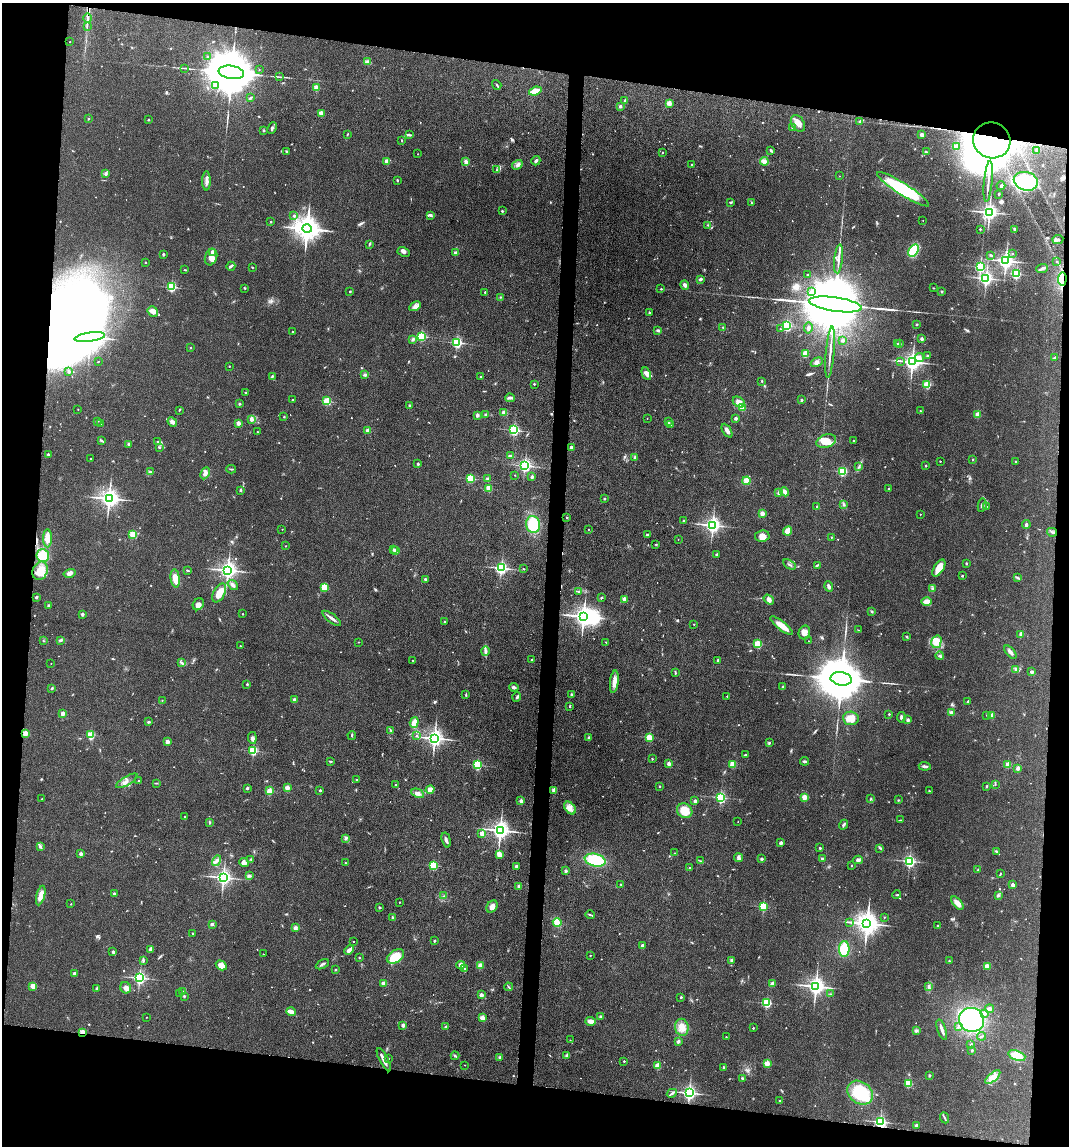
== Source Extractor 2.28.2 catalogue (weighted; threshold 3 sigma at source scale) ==
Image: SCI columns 117-4382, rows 5-4579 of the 4607 x 4584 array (HDU 1 of 3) = the unmasked area's bounding box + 8 px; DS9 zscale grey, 4 x 4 block average (1 PNG px = mean of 4 x 4 image px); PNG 1071 x 1148 px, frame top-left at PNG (2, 3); each listed source drawn as its Kron ellipse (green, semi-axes under 4 px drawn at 4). Shown black and unused: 17% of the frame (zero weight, under 3 of 4 exposures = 1% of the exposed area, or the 3 px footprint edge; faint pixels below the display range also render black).
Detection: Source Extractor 2.28.2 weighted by HDU 2 'WHT'. Background 0.154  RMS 0.0081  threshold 0.0363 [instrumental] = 3 sigma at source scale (4.5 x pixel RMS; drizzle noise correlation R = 1.50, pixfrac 1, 0.05/0.05 arcsec/px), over >= 5 px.
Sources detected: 769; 4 too faint to see at this stretch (4 x 4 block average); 15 inside a brighter object's white glare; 5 cosmic-ray / hot-pixel residue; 3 long thin detections or spike segments (spike, bleed or trail) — neither listed nor drawn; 12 coinciding with a brighter row at this scale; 19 inside a brighter listed object's ellipse — not listed separately; of the other 711, all 500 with FLUX_AUTO >= 2.44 (the completeness limit of this list) listed and drawn (211 fainter detections not listed), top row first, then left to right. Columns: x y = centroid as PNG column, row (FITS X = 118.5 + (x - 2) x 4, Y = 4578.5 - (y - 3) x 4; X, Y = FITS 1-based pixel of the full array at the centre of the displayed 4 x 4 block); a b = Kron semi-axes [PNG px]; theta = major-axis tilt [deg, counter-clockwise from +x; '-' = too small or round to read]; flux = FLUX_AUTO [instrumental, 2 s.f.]
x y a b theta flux
88 18 5 2 - 9.4
87 26 2 2 - 2.8
70 42 2 2 - 3.2
207 57 2 2 - 3.2
367 62 3 2 - 8.2
185 68 3 2 - 3.7
259 69 2 2 - 2.8
231 72 13 6 -9 45000
279 77 2 2 - 2.5
215 85 4 3 - 11
497 85 5 2 - 6.3
316 88 2 2 - 100
535 91 6 2 18 89
250 98 3 2 - 5.5
625 101 2 2 - 27
669 103 3 3 - 25
620 106 2 2 - 32
321 113 2 2 - 100
88 119 2 2 - 8.8
148 120 2 2 - 3
860 121 2 2 - 14
798 123 9 6 -57 38
272 128 6 3 63 10
793 128 4 2 - 11
264 130 2 2 - 15
347 135 3 2 - 4.1
409 135 3 2 - 6
922 135 4 3 - 7.6
402 140 3 2 - 3.2
992 140 19 17 -26 2100
956 147 2 2 - 100
771 150 4 2 - 6.5
286 151 2 2 - 11
1036 151 3 2 - 4.1
926 152 3 2 - 4
662 153 2 2 - 7.3
418 154 2 2 - 2.8
536 161 5 2 - 11
764 161 4 4 - 16
387 162 2 2 - 100
466 162 4 3 - 19
692 164 2 2 - 5.1
517 165 5 3 - 14
496 170 3 2 - 4.9
106 174 2 2 - 2.9
839 176 2 2 - 3.5
397 180 3 2 - 4.2
206 181 10 2 -90 18
988 181 20 2 84 21
1026 181 12 9 -15 700
1001 186 4 2 - 6.1
903 189 30 6 -32 380
999 194 2 2 - 3
731 202 2 2 - 4.1
751 203 3 2 - 4.1
502 211 2 2 - 15
989 212 3 3 - 2200
294 216 2 2 - 11
431 216 2 2 - 3.5
923 220 2 2 - 2.7
271 222 2 2 - 9.4
708 225 2 2 - 2.6
307 229 5 4 - 7000
980 229 2 2 - 9.4
1014 229 3 2 - 4.4
1058 240 5 2 - 14
369 244 4 2 - 4.9
913 250 7 4 59 150
213 252 2 2 - 58
404 252 6 4 -27 13
455 253 2 2 - 38
1012 253 2 2 - 2.6
163 254 3 2 - 5
991 255 3 2 - 5.5
211 257 8 6 72 35
839 259 14 2 84 22
1006 261 3 3 - 1900
1056 261 2 2 - 4.1
145 262 2 2 - 6.8
231 266 4 2 - 11
252 267 2 2 - 3.6
980 267 2 2 - 450
1042 268 6 2 23 12
185 270 3 2 - 3.4
1016 274 2 2 - 470
808 275 2 2 - 3.7
986 278 2 2 - 1200
700 279 4 2 - 10
1062 279 6 3 87 23
685 285 5 3 - 14
171 287 2 2 - 470
245 288 2 2 - 3.7
933 288 2 2 - 2.6
661 289 2 2 - 6.9
350 291 2 2 - 9.6
811 291 3 2 - 6.7
942 291 3 2 - 3.9
485 292 2 2 - 9.3
500 297 2 2 - 3.1
835 304 27 7 -8 110000
415 306 6 4 28 19
153 311 5 4 - 29
649 312 2 2 - 12
917 324 2 2 - 3.7
787 326 2 2 - 640
723 327 2 2 - 2.9
808 328 5 2 - 8.1
780 329 2 2 - 2.7
658 330 3 3 - 6
292 331 2 2 - 3.1
422 336 2 2 - 450
90 337 15 4 8 5200
413 339 3 2 - 9.2
922 339 2 2 - 31
842 341 3 2 - 5.6
457 342 2 2 - 770
897 344 3 2 - 4.3
899 344 3 2 - 2.9
190 348 2 2 - 6.2
830 352 26 2 85 28
805 354 3 3 - 45
927 355 3 2 - 5.9
920 357 5 3 - 15
1055 358 3 2 - 3.7
98 361 2 2 - 2.9
901 361 3 2 - 3.3
817 362 6 4 29 15
912 362 3 3 - 2800
229 366 2 2 - 7.1
69 371 2 2 - 25
646 374 7 3 -65 18
365 375 3 3 - 8.9
272 376 3 2 - 6.1
480 377 2 2 - 9.8
762 381 3 2 - 3.3
534 384 2 2 - 13
927 384 2 2 - 270
246 393 2 2 - 13
510 398 5 3 - 9.3
292 400 2 2 - 6.1
802 400 2 2 - 18
327 401 2 2 - 310
739 402 7 4 -38 28
239 404 2 2 - 18
410 406 3 2 - 6.3
742 407 2 2 - 160
78 409 2 2 - 3.1
179 410 2 2 - 3.7
920 411 2 2 - 8.3
504 413 2 2 - 110
477 415 2 2 - 40
486 415 2 2 - 33
977 415 2 2 - 80
284 417 2 2 - 3.6
647 418 2 2 - 3.1
736 418 2 2 - 32
252 419 2 2 - 42
97 421 3 2 - 5.3
172 422 5 3 - 18
669 422 2 2 - 18
238 423 2 2 - 69
101 424 2 2 - 4.1
671 425 2 2 - 3.1
514 430 2 2 - 700
368 431 2 2 - 78
727 431 7 3 -59 16
257 432 2 2 - 5.6
101 441 3 2 - 5.6
158 441 2 2 - 4.4
826 441 10 6 19 48
853 441 2 2 - 8.3
129 444 3 2 - 9.7
160 447 2 2 - 4.7
571 447 3 2 - 10
48 454 2 2 - 16
510 456 3 2 - 9.2
635 457 2 2 - 8
90 458 2 2 - 4.2
973 459 2 2 - 4
940 461 2 2 - 6.1
1016 461 2 2 - 2.7
418 464 2 2 - 21
525 465 2 2 - 1200
926 466 2 2 - 11
859 467 4 2 - 6.1
231 469 5 2 - 5.1
842 471 2 2 - 370
150 472 3 2 - 4.5
205 473 6 4 64 17
515 475 2 2 - 3.1
532 477 2 2 - 31
470 478 2 2 - 360
487 478 2 2 - 27
747 481 4 3 - 48
489 488 2 2 - 190
888 489 2 2 - 8.1
241 490 3 2 - 5.1
785 492 4 3 - 23
779 493 4 3 - 8.3
109 498 3 3 - 3100
604 499 2 2 - 15
844 504 3 2 - 4.7
982 505 7 2 80 11
987 506 3 2 - 2.5
817 507 3 2 - 3.1
762 513 3 2 - 23
920 514 2 2 - 3.2
567 517 2 2 - 4.7
684 521 2 2 - 13
533 524 8 7 - 160
1026 524 4 3 - 8.9
713 525 3 2 - 1900
282 529 2 2 - 3.4
588 529 2 2 - 5.5
788 531 5 4 - 33
1052 532 5 2 - 8.9
133 534 2 2 - 200
647 535 3 2 - 6
762 536 7 5 8 42
831 537 2 2 - 3.2
48 538 9 4 90 47
678 539 2 2 - 2.6
656 544 2 2 - 3.7
286 546 2 2 - 2.4
394 549 2 2 - 13
395 551 2 2 - 85
716 554 2 2 - 17
43 556 6 6 - 110
966 563 2 2 - 14
789 565 7 2 -31 6.6
817 565 3 2 - 4.9
501 568 2 2 - 1200
939 568 9 5 58 59
523 569 2 2 - 2.6
187 570 3 2 - 4.7
228 570 3 3 - 2500
40 571 9 7 66 73
70 573 6 4 16 19
962 576 2 2 - 14
175 578 9 4 -84 47
1017 578 3 2 - 5
425 579 2 2 - 17
233 585 6 3 -39 11
829 586 5 3 - 11
324 587 4 3 - 13
933 588 2 2 - 4.3
579 592 4 2 - 4.3
219 593 10 5 62 42
36 597 2 2 - 24
601 598 3 2 - 3.9
624 599 2 2 - 69
769 600 6 4 -35 20
927 601 5 3 - 41
198 604 6 5 - 22
48 606 2 2 - 27
871 611 3 2 - 4.6
82 614 2 2 - 28
242 614 2 2 - 5.9
583 616 3 3 - 3300
332 618 11 2 -36 18
444 621 2 2 - 6
694 624 2 2 - 3.7
782 626 14 3 -38 61
858 630 2 2 - 2.6
804 632 7 5 75 28
1021 634 4 2 - 7.5
907 637 2 2 - 6
60 640 3 2 - 5.7
43 641 2 2 - 2.5
808 641 2 2 - 2.7
358 642 2 2 - 2.9
606 642 3 2 - 2.8
936 642 6 5 - 38
758 644 2 2 - 330
240 646 2 2 - 2.9
485 651 5 3 - 12
1010 652 8 3 -49 17
940 656 4 2 - 5.7
412 660 2 2 - 3.2
532 660 2 2 - 17
718 660 2 2 - 20
51 663 2 2 - 2.9
182 663 2 2 - 3.2
1015 669 4 2 - 6
1032 672 3 2 - 13
676 673 3 2 - 3.2
841 679 10 6 -9 34000
614 682 11 3 83 36
247 684 2 2 - 14
514 687 5 2 - 11
783 687 2 2 - 17
52 688 3 2 - 3.5
466 695 4 2 - 4.3
572 695 2 2 - 26
727 696 2 2 - 4.2
517 697 4 3 - 10
162 700 2 2 - 3.4
294 700 2 2 - 51
967 702 2 2 - 3.9
569 707 2 2 - 8
951 712 3 3 - 15
63 714 2 2 - 68
889 714 2 2 - 9.2
987 715 2 2 - 2.6
992 715 2 2 - 72
901 717 5 2 - 9.6
851 718 8 6 -6 47
908 720 2 2 - 37
148 722 3 2 - 6
414 722 5 3 - 40
390 730 3 2 - 3.9
25 733 2 2 - 130
91 735 2 2 - 260
352 735 4 2 - 4.9
417 735 2 2 - 4.9
650 737 2 2 - 230
252 738 6 3 -83 13
434 738 3 3 - 2500
589 738 3 2 - 5.3
167 742 2 2 - 74
769 743 3 2 - 4.4
253 751 2 2 - 470
745 755 4 2 - 4.6
652 759 2 2 - 3.6
330 761 4 2 - 3.5
804 761 4 2 - 7.8
669 763 2 2 - 64
733 764 2 2 - 180
477 765 2 2 - 510
1008 765 2 2 - 130
925 766 6 2 -5 14
1018 768 2 2 - 63
356 779 2 2 - 4.8
127 781 12 2 31 17
139 781 2 2 - 3.3
156 783 2 2 - 3.3
995 784 4 2 - 4.1
396 785 2 2 - 20
660 786 2 2 - 8
987 786 2 2 - 12
247 788 2 2 - 28
287 788 2 2 - 93
430 789 4 3 - 33
320 790 2 2 - 21
554 790 2 2 - 97
270 791 2 2 - 190
929 791 2 2 - 2.7
418 793 6 3 -25 18
721 797 2 2 - 760
804 797 3 3 - 41
42 799 2 2 - 2.8
871 799 3 2 - 4.1
899 800 2 2 - 3.4
521 801 2 2 - 37
695 801 2 2 - 32
570 808 7 5 -51 25
685 811 8 6 -37 83
184 817 2 2 - 9.3
900 820 3 2 - 3.8
210 822 3 2 - 4.5
738 822 2 2 - 2.4
843 825 5 2 - 7.4
500 830 3 3 - 2700
482 834 2 2 - 100
346 838 3 2 - 6.3
446 840 7 2 -74 13
781 843 2 2 - 52
40 846 3 2 - 4.3
820 848 2 2 - 16
880 848 2 2 - 2.8
996 851 3 2 - 7.1
675 853 2 2 - 3.1
81 854 2 2 - 47
499 854 4 3 - 32
738 857 5 3 - 11
822 858 3 2 - 7.3
251 859 3 2 - 3.8
762 859 2 2 - 27
595 860 10 6 -12 220
858 860 5 3 - 10
216 861 5 3 - 13
701 861 3 2 - 4.7
909 861 2 2 - 990
244 863 5 4 - 19
345 863 2 2 - 5.4
433 865 2 2 - 290
851 865 2 2 - 9.2
516 866 2 2 - 32
690 868 2 2 - 17
978 870 2 2 - 2.8
566 871 2 2 - 31
1000 874 4 2 - 4
249 876 4 3 - 8.1
223 877 3 2 - 1800
621 884 2 2 - 4.1
1013 885 2 2 - 67
519 886 2 2 - 55
114 893 2 2 - 15
897 895 4 2 - 5.4
998 895 3 3 - 6.3
41 896 10 4 76 42
443 896 3 2 - 3.4
399 902 2 2 - 5.2
957 903 8 4 -50 41
71 904 2 2 - 5
379 907 2 2 - 13
492 907 6 5 - 23
763 907 2 2 - 380
590 915 5 2 - 5.6
884 917 2 2 - 2.5
393 918 3 2 - 8.6
557 922 4 3 - 54
850 922 3 2 - 4.1
212 924 4 3 - 6.2
867 924 4 4 - 4700
938 926 2 2 - 18
295 928 3 3 - 13
193 933 2 2 - 9.7
353 941 2 2 - 3.2
434 941 2 2 - 17
642 946 4 2 - 13
150 949 4 3 - 10
844 949 8 5 88 130
349 950 5 3 - 22
113 952 2 2 - 26
263 954 2 2 - 2.7
590 955 2 2 - 4.9
395 956 9 6 31 100
359 958 2 2 - 3.3
143 960 3 3 - 6
732 960 3 2 - 9.7
949 961 2 2 - 12
322 964 7 2 29 11
221 965 6 4 -30 43
461 965 4 4 - 26
480 965 4 4 - 19
987 966 3 3 - 22
465 969 2 2 - 5.7
335 970 2 2 - 3.9
74 973 2 2 - 43
139 978 2 2 - 1200
384 983 3 3 - 15
772 984 2 2 - 78
33 986 2 2 - 140
816 986 3 3 - 2500
509 987 4 2 - 4.8
929 987 4 2 - 5.8
126 988 6 5 - 18
96 989 4 2 - 6.1
182 991 2 2 - 3.1
179 993 2 2 - 2.5
830 994 2 2 - 2.6
481 995 2 2 - 68
184 996 2 2 - 5.6
681 997 2 2 - 12
767 1003 2 2 - 490
989 1009 4 4 - 15
291 1012 5 2 - 44
984 1014 4 3 - 24
601 1016 2 2 - 28
146 1017 2 2 - 3
482 1018 2 2 - 140
971 1020 13 12 - 520
591 1021 5 4 - 21
403 1025 2 2 - 44
959 1026 3 2 - 11
446 1027 3 2 - 8.1
682 1027 8 6 -80 39
753 1028 2 2 - 13
916 1030 3 3 - 8.1
942 1030 10 2 -71 19
82 1032 2 2 - 120
982 1036 4 2 - 7.4
726 1037 2 2 - 2.8
570 1040 2 2 - 2.5
678 1041 2 2 - 39
971 1044 3 2 - 3.8
972 1050 3 2 - 3.5
567 1055 2 2 - 41
455 1056 4 2 - 6.8
1017 1056 9 5 -18 79
499 1058 4 2 - 4.8
388 1059 2 2 - 4.3
384 1060 13 2 -63 28
624 1061 2 2 - 7.1
767 1064 2 2 - 160
465 1065 2 2 - 3.4
657 1066 2 2 - 160
723 1067 2 2 - 13
929 1075 2 2 - 22
993 1077 9 4 40 29
742 1078 2 2 - 5.4
908 1083 2 2 - 280
672 1093 5 2 - 8.3
689 1093 2 2 - 1600
860 1093 14 10 -38 260
779 1100 2 2 - 4.7
945 1118 6 2 -67 6.7
880 1122 2 2 - 1000
916 1125 3 2 - 10
Overlapping masked pixels (flux is a lower limit): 5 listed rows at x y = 88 18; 992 140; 1062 279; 82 1032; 880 1122
Diffuse or blended objects may show on this block-average render without a row.